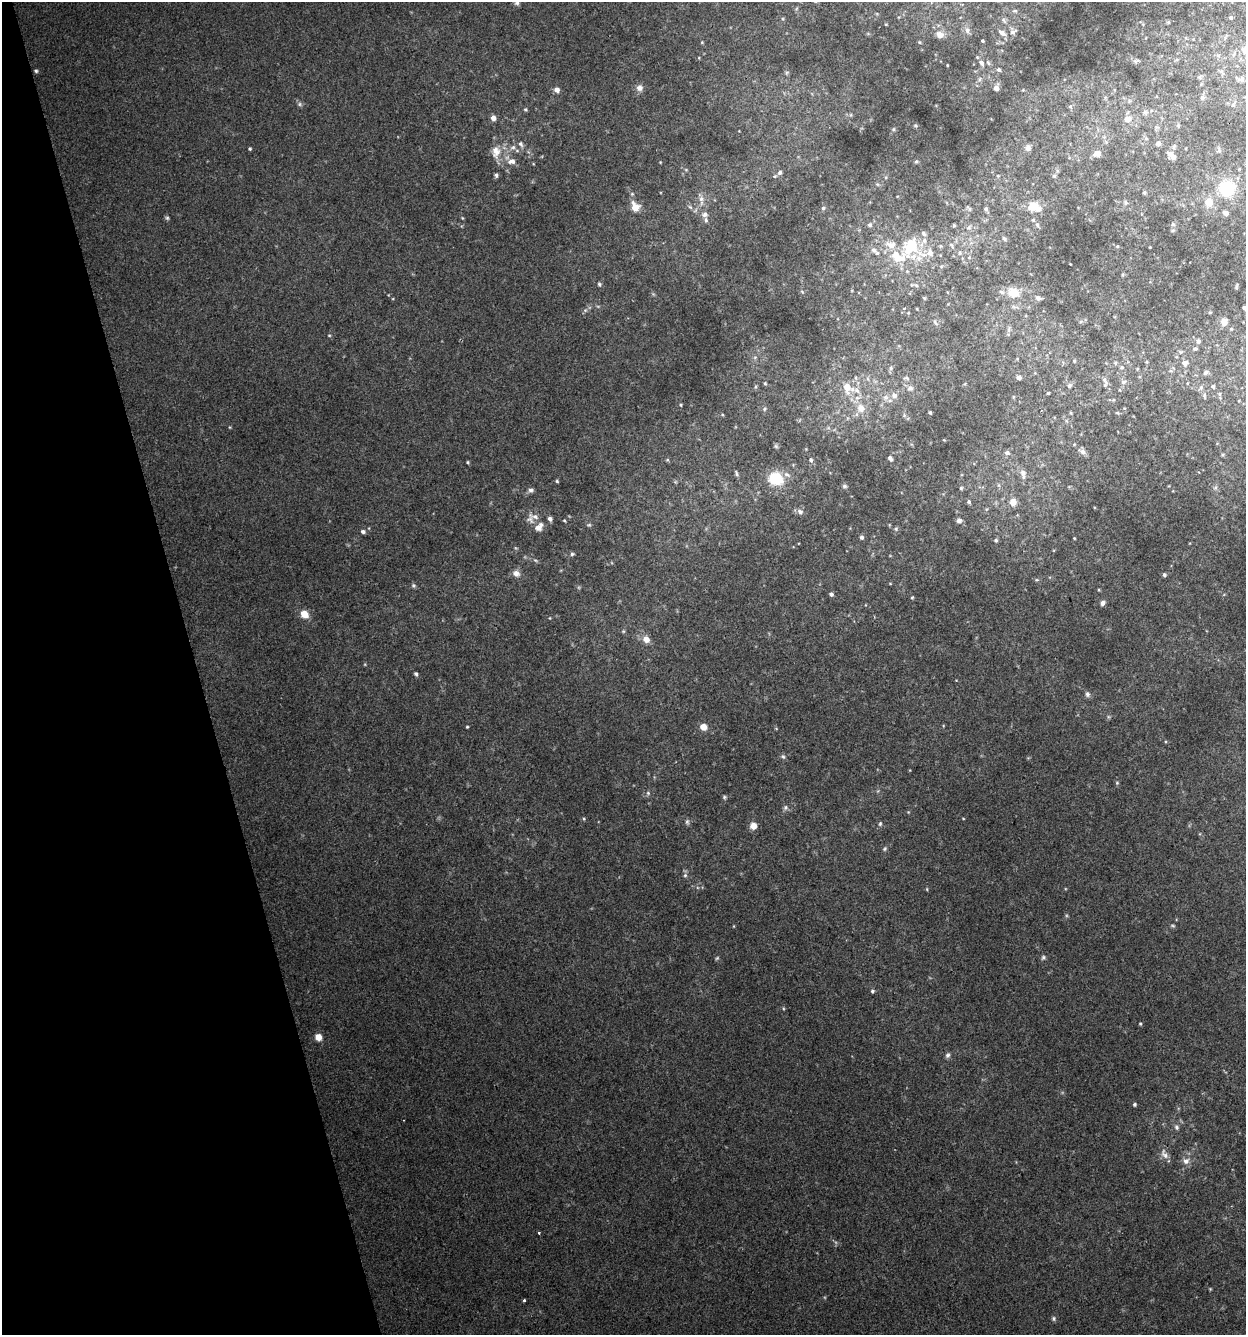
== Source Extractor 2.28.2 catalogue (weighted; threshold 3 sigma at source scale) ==
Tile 5 of 4 x 4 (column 1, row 2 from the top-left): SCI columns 61-1304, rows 2667-3999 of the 5150 x 5332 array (HDU 1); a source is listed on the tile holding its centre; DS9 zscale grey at full resolution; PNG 1248 x 1337 px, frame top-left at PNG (2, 2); no overlay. Shown black and unused: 16% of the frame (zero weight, under 2 of 3 exposures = <1% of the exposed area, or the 3 px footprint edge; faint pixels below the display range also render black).
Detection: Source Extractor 2.28.2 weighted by HDU 2 'WHT'; one run over the whole footprint, this tile lists its part. Background 0.00751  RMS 0.0053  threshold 0.0239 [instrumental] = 3 sigma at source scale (4.5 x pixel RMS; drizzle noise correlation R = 1.50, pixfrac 1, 0.0396/0.0396 arcsec/px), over >= 5 px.
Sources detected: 228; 1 too faint to see at this stretch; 1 inside a brighter object's white glare — not listed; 16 inside a brighter listed object's ellipse — not listed separately; the other 210 listed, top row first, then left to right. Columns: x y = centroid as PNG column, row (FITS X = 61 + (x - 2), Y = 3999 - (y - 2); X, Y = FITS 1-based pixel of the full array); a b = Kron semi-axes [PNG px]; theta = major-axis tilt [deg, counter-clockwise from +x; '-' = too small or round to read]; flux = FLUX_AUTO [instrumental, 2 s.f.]
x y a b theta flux
517 3 7 6 - 1.4
1015 11 6 4 7 0.79
1231 17 5 5 - 0.87
783 19 5 3 - 0.61
1003 20 9 5 -44 1.2
1168 22 5 4 - 0.72
886 24 4 3 - 0.42
967 30 9 7 90 2
1013 31 11 6 25 2
1002 33 8 5 -33 2.5
940 35 11 9 -26 3.5
983 41 3 3 - 0.7
702 42 4 4 - 0.49
919 42 5 4 - 0.61
1245 50 12 11 - 5.8
1234 54 6 4 71 0.99
1218 55 6 4 18 0.87
1136 61 8 5 30 0.86
981 63 9 6 -49 2.3
947 65 3 2 - 0.37
999 70 5 5 - 1.3
36 71 5 5 - 0.88
1222 72 7 5 -45 1.3
787 73 6 4 44 0.82
1200 77 6 5 - 0.94
980 79 6 4 71 0.9
1241 79 10 8 11 2.2
639 88 9 9 - 2.8
996 88 8 6 72 2.2
557 90 5 5 - 3.5
1105 97 6 4 -19 0.68
1202 97 7 7 - 1.3
1233 105 6 5 - 1.1
1070 106 6 5 - 0.97
525 110 5 4 - 0.78
1145 112 8 6 15 1.5
851 115 6 4 -72 0.67
493 118 5 5 - 3.5
1127 119 8 6 24 4.6
915 125 5 3 - 0.55
1178 125 5 4 - 0.68
893 129 5 5 - 0.72
1146 139 6 4 -1 0.7
1158 143 5 5 - 2
513 147 9 7 22 2.4
1028 148 8 7 - 2.2
250 149 3 3 - 0.72
496 152 18 12 -89 7.3
1097 154 10 8 9 3.3
1172 156 9 6 -35 4.5
512 161 11 7 7 3.5
916 161 5 5 - 0.7
660 162 3 3 - 0.35
686 170 5 3 - 0.56
780 173 7 6 - 1.7
496 175 5 5 - 1.2
998 176 5 3 - 0.39
1054 176 6 5 - 1.1
886 177 5 3 - 0.59
877 184 6 4 -18 0.71
1227 188 13 12 - 27
1144 193 4 4 - 0.94
701 199 9 8 - 2.8
1125 202 7 4 -71 0.86
1208 202 10 9 - 5.7
635 207 13 10 -60 6
1034 207 14 9 -12 8.1
823 208 6 5 - 1
969 208 9 3 -53 0.81
986 209 5 4 - 1
1225 213 5 4 - 2.2
705 214 8 7 - 2.2
167 218 6 5 - 0.94
462 218 5 3 - 0.48
1033 220 5 4 - 0.59
1173 224 6 5 - 1
870 225 7 7 - 1.4
954 225 4 3 - 0.69
1037 225 6 5 - 1
969 228 8 6 35 1.6
923 233 7 5 -47 1.4
1004 238 6 4 -51 1
890 245 15 10 -10 6.4
1117 246 5 4 - 0.55
874 250 11 7 -38 2.4
913 256 59 16 12 26
599 284 6 4 -65 0.96
916 285 6 5 - 0.96
1237 286 8 3 85 0.7
802 292 6 3 -21 0.62
1013 293 13 11 -21 8.8
924 298 4 4 - 0.58
1038 298 7 6 - 1.4
1245 308 5 4 - 2.4
904 309 4 4 - 0.91
917 309 3 2 - 0.41
585 310 5 4 - 0.77
1210 312 5 3 - 0.49
1224 321 8 8 - 3.8
935 323 9 4 -49 1.1
1009 329 9 4 71 1.1
329 335 5 3 - 0.49
1198 341 6 5 - 1.3
1195 349 6 5 - 0.93
755 357 6 4 19 0.78
1074 361 5 3 - 0.48
1147 362 5 4 - 0.57
1115 363 5 4 - 0.77
1185 363 8 7 - 2.3
1122 367 6 5 - 1.1
891 368 7 5 71 1.3
1206 372 8 6 33 1.3
1019 377 5 5 - 2.3
856 378 6 4 -71 0.81
906 378 10 5 -4 1.4
868 379 7 4 -71 1.1
1105 382 15 6 -78 2
1123 382 8 6 15 1.3
765 383 5 4 - 0.61
1069 386 6 5 - 1.3
1213 386 5 5 - 0.91
847 387 17 10 -82 8.6
910 388 8 8 - 2.5
1048 393 3 3 - 0.52
894 395 9 8 - 3.5
1204 395 9 4 -84 1.1
885 397 8 8 - 3.1
681 405 4 3 - 0.57
861 408 13 12 - 7.8
765 409 6 5 - 0.9
930 412 3 3 - 0.8
1071 413 5 3 - 0.5
1117 413 5 4 - 0.7
904 415 6 5 - 0.96
229 427 5 3 - 0.45
776 446 7 5 -45 0.92
1082 451 10 7 -30 2.3
1007 453 7 5 -16 1.5
890 458 7 5 -62 1.3
667 460 5 4 - 0.59
811 460 7 5 -66 1.2
467 462 4 4 - 0.59
736 473 9 3 -84 0.91
1023 474 13 7 -80 2.9
776 479 15 13 -25 19
557 481 4 4 - 0.69
844 486 7 5 -2 1.1
1215 487 7 5 30 1.2
961 488 5 4 - 0.75
531 490 7 6 - 1.6
969 502 5 5 - 1
1013 502 8 7 - 4.5
800 512 9 7 -33 1.9
534 516 16 7 -17 3.3
550 519 5 4 - 1.8
564 520 4 3 - 0.52
959 520 6 5 - 2.1
589 525 5 5 - 0.81
539 527 12 8 43 4.1
896 529 6 5 - 0.91
363 532 5 4 - 1.5
861 537 5 4 - 1.3
1074 538 3 2 - 0.43
996 540 5 5 - 1.1
572 554 6 5 - 0.93
535 560 8 3 -19 0.89
516 573 10 8 -27 3.2
1164 575 5 5 - 1.1
1036 580 7 3 0 0.74
413 585 6 6 - 1
831 594 4 4 - 1.4
912 597 4 4 - 0.55
1103 603 6 5 - 1.9
304 614 5 5 - 13
550 618 4 3 - 0.42
623 631 5 4 - 0.68
646 639 8 7 - 4.4
416 674 5 4 - 1.1
1087 694 8 6 -76 1.6
467 727 3 3 - 0.56
703 727 8 7 - 4.3
783 757 7 5 -62 1
1117 783 5 4 - 0.6
648 793 6 6 - 1.1
724 797 5 4 - 0.85
785 807 7 6 - 1.4
963 818 4 3 - 0.38
584 819 5 3 - 0.53
687 822 8 5 -90 1.2
880 824 6 5 - 0.85
753 826 7 7 - 4.5
885 849 6 5 - 0.85
685 875 7 5 67 1.2
927 889 5 3 - 0.5
734 926 5 3 - 0.39
1173 926 7 4 -7 0.77
1043 957 7 6 - 1.1
717 958 6 4 45 0.66
872 991 4 4 - 0.98
1140 1024 4 3 - 0.69
318 1037 5 5 - 10
947 1055 7 6 - 1.4
1135 1104 4 4 - 0.87
1176 1127 7 6 - 1.5
1164 1154 16 8 -60 3.3
1186 1161 9 8 - 3.1
539 1233 3 3 - 1.7
1210 1289 4 3 - 0.49
524 1300 3 3 - 1.2
1053 1318 6 5 - 1.1
Isophote crosses this tile's border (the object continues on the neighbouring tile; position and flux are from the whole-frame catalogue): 3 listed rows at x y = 517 3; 1245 50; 1245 308
Unlisted compact peaks at least as high as the median listed source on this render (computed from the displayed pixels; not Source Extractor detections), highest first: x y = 783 1008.